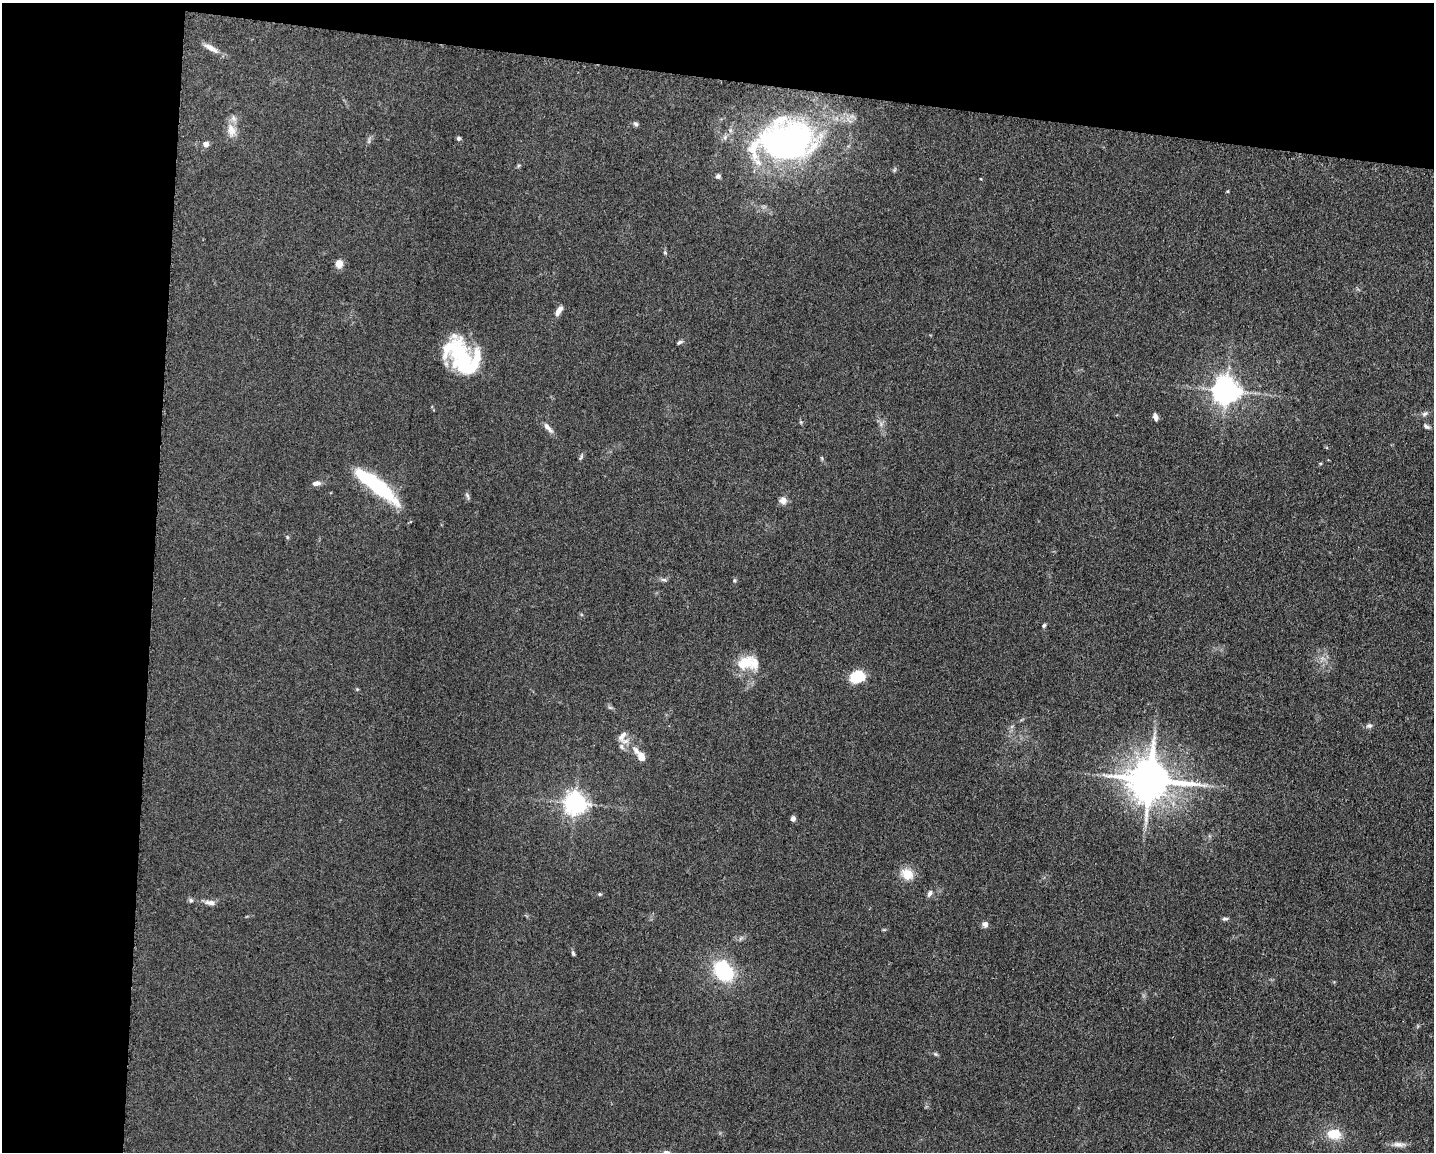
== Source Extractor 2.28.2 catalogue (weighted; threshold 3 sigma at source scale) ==
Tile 1 of 3 x 4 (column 1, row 1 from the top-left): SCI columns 228-1659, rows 3461-4610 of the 4639 x 4618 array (HDU 1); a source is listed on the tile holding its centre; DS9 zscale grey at full resolution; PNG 1436 x 1154 px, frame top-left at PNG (2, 3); no overlay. Shown black and unused: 17% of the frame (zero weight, under 3 of 5 exposures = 1% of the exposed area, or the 3 px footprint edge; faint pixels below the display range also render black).
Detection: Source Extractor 2.28.2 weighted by HDU 2 'WHT'; one run over the whole footprint, this tile lists its part. Background 0.0763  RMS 0.0066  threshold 0.0295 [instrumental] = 3 sigma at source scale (4.5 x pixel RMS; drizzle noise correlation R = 1.50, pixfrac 1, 0.05/0.05 arcsec/px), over >= 5 px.
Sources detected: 53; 2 inside a brighter object's white glare — not listed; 2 inside a brighter listed object's ellipse — not listed separately; the other 49 listed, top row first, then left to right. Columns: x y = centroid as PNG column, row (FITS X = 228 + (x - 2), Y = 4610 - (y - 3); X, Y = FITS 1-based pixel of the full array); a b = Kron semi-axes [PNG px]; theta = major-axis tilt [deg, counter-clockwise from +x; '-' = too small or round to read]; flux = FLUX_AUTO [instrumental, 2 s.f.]
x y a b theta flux
211 48 23 7 -31 5
636 124 7 6 - 1.3
231 130 18 11 -75 7.4
458 138 6 5 - 1.2
786 141 65 45 6 190
206 144 6 6 - 3.1
718 176 6 6 - 1.5
1227 191 5 3 - 0.65
665 252 5 5 - 0.79
339 264 8 7 - 6.5
559 310 12 5 58 4
679 342 8 4 36 1.2
461 356 38 24 -32 67
1226 390 8 8 - 790
1425 414 8 6 38 1.7
1155 417 8 5 -71 2.7
801 422 6 4 -72 0.78
548 427 16 6 -47 3.6
1427 427 8 5 -29 1.5
581 457 10 3 75 0.98
316 483 10 6 13 3
377 486 52 15 -39 51
467 496 10 4 -63 1.3
783 500 8 8 - 3.8
287 537 6 3 -72 0.75
664 580 9 5 -13 1.5
735 580 6 5 - 1
1044 625 5 5 - 1
748 663 29 16 0 18
857 677 14 10 9 22
1369 726 9 6 1 1.7
621 737 11 9 55 4.2
636 750 11 6 -64 3.1
641 757 9 6 -69 7.8
1150 780 13 11 -23 2500
575 803 7 7 - 480
793 819 6 5 - 1.9
907 874 16 13 -34 9.5
930 893 9 5 65 1.9
600 894 5 4 - 0.9
191 900 6 6 - 1.3
211 903 14 7 -10 3.7
1225 919 8 4 5 1.3
985 924 7 6 - 2.7
573 953 7 4 -75 1.2
723 971 17 13 -50 51
935 1054 6 5 - 0.92
1334 1134 16 12 -4 14
1399 1144 18 6 -2 3.8